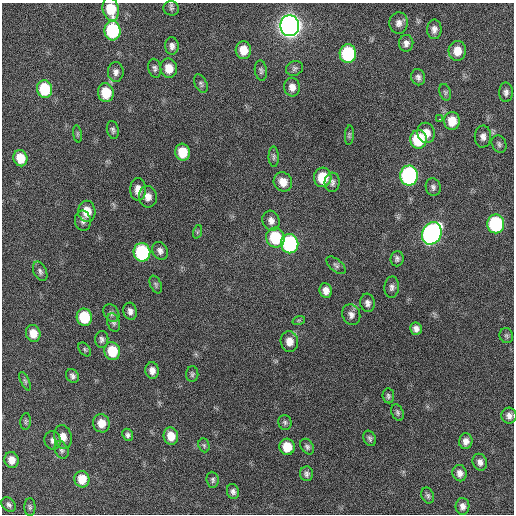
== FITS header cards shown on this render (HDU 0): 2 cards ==
NAXIS1  =                  512 / Axis length
NAXIS2  =                  512 / Axis length

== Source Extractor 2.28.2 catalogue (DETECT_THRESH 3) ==
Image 512 x 512 px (HDU 0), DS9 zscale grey, 1 PNG px = 1 image px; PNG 516 x 516 px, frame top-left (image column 1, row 512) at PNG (2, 3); each listed source drawn as its Kron ellipse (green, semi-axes under 4 px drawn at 4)
Background 159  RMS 13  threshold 38.9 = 3 sigma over >= 5 px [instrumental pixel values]
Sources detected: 103; all 103 listed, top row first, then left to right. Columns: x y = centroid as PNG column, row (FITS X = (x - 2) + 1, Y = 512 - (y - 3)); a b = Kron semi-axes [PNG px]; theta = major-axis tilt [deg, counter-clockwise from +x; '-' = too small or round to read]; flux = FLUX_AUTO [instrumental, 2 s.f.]
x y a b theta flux
171 8 8 7 - 2200
111 9 12 8 -76 24000
399 23 10 9 - 4700
290 26 10 9 - 920000
434 29 10 7 88 4300
112 31 10 8 -85 79000
406 43 8 7 - 3900
172 46 9 6 -87 3600
243 50 9 7 -85 13000
457 51 10 8 83 11000
348 54 9 8 - 74000
155 68 9 6 -78 2600
169 68 10 8 -79 13000
295 68 9 7 27 2400
261 71 10 6 -81 2300
116 72 10 8 90 4000
418 77 8 7 - 3000
201 84 10 6 -63 2200
292 87 9 8 - 6000
45 89 9 7 -81 40000
445 92 8 5 -72 1700
506 92 10 7 -89 3200
106 93 9 8 - 24000
440 119 3 2 - 3100
452 121 9 8 - 14000
113 130 9 6 -78 2300
426 133 10 8 -80 9300
77 134 8 4 -82 1400
349 135 10 4 86 1500
483 136 11 8 87 4600
418 139 9 8 - 45000
499 144 9 7 -64 2400
182 152 8 7 - 21000
274 157 10 5 -89 2000
20 158 8 7 - 16000
409 176 10 9 - 200000
323 177 10 9 - 26000
283 182 10 9 - 9400
332 182 9 7 86 3300
433 187 9 7 -80 2900
138 189 11 8 -90 7700
148 197 11 9 -82 6500
87 211 10 8 -87 15000
83 221 10 8 -83 3700
271 221 10 8 -74 4700
496 224 9 8 - 110000
197 232 7 4 71 1300
432 233 11 9 65 340000
275 238 10 9 - 45000
290 244 9 8 - 130000
160 251 9 7 -62 3900
142 252 9 8 - 100000
397 259 8 6 85 2600
336 265 11 6 -42 2300
40 271 10 6 -64 2800
156 284 9 5 -67 1900
392 287 11 7 87 3300
326 291 7 6 - 6300
367 303 9 7 -81 3600
130 311 8 6 -75 3900
111 313 9 7 -57 2900
351 315 10 9 - 4500
84 317 8 7 - 38000
299 320 6 4 18 1300
113 323 9 6 -71 2500
416 329 6 6 - 3800
33 333 8 7 - 12000
506 336 8 7 - 2100
102 339 8 6 86 2800
289 341 10 8 -80 7900
85 349 8 5 -50 1600
112 351 9 8 - 27000
152 370 8 6 -82 5300
192 374 8 6 88 1900
72 376 7 6 - 2600
25 381 10 4 -64 1800
388 396 7 5 -83 2000
398 412 9 5 -66 2000
509 416 8 7 - 4300
26 421 8 5 84 1600
285 422 7 6 - 2100
101 423 9 8 - 9900
128 435 6 5 - 2300
171 436 8 7 - 13000
63 437 12 8 -77 7400
370 438 8 6 -61 2200
53 440 9 8 - 3500
466 441 8 6 82 5100
204 445 7 5 -69 1700
287 447 8 7 - 18000
307 447 8 6 -56 2500
61 450 9 6 -66 2500
12 460 8 7 - 7600
480 462 8 7 - 4400
460 473 8 7 - 4900
307 474 7 6 - 2700
82 479 8 7 - 16000
213 480 8 6 -84 2200
233 492 7 6 - 2900
428 496 8 6 -68 2000
9 505 8 6 -45 2500
462 506 8 7 - 4500
30 507 9 5 -90 2000